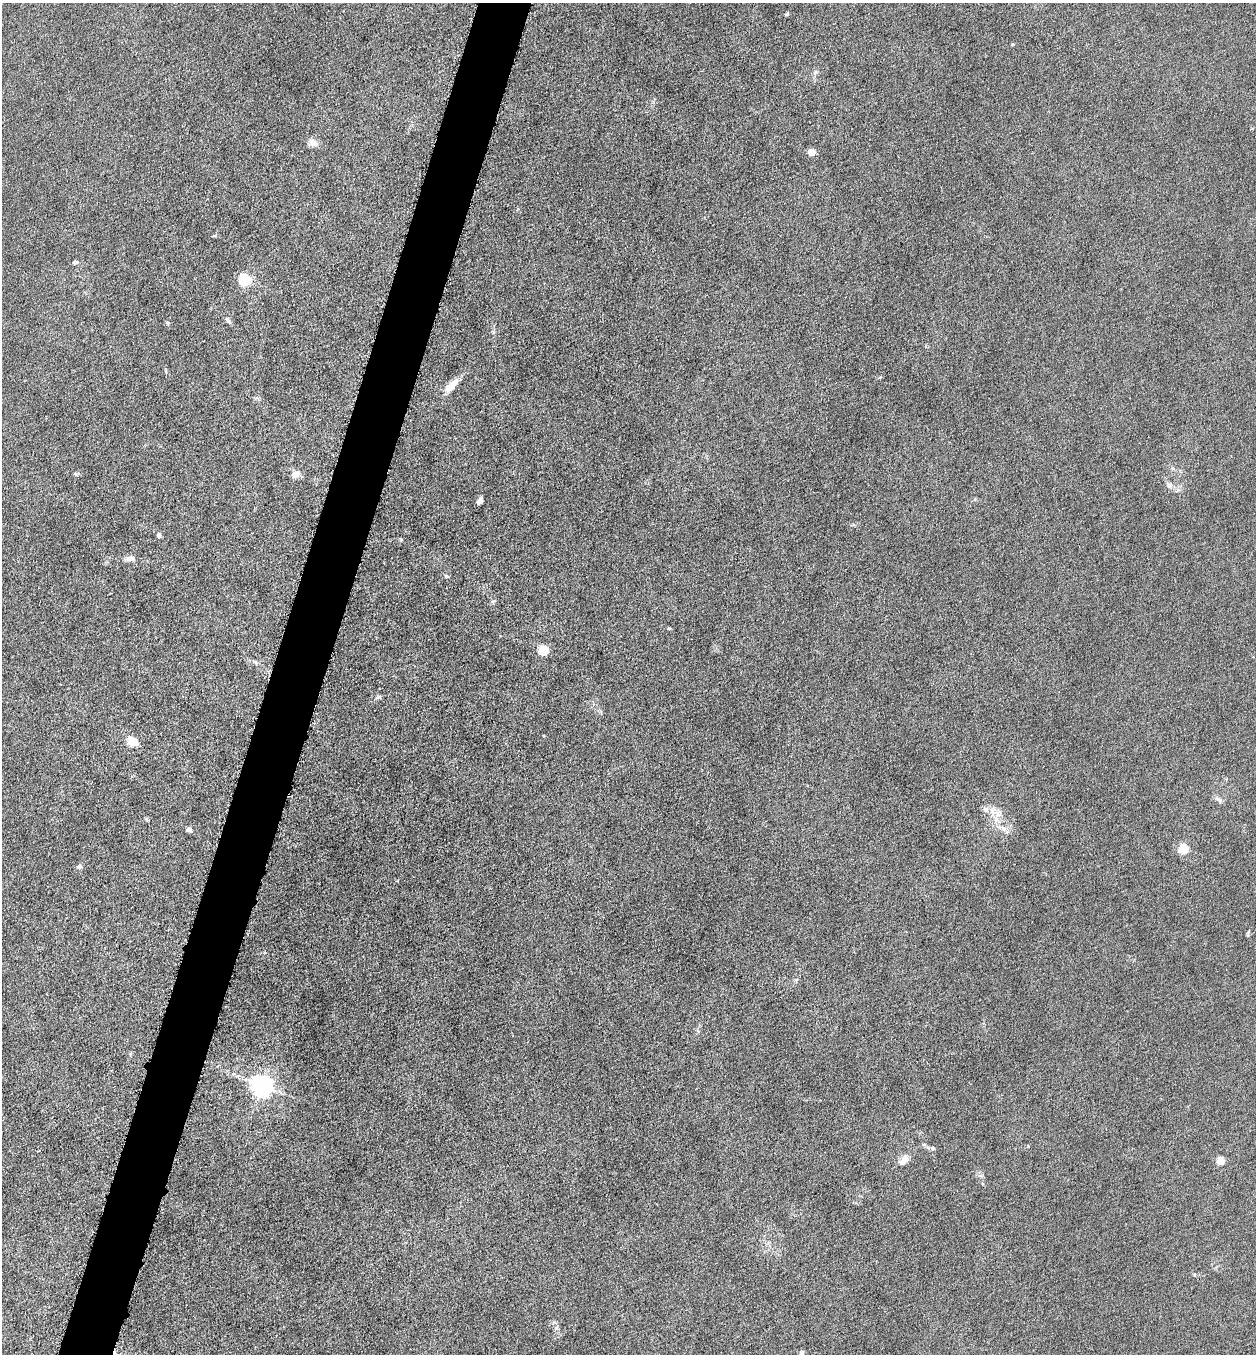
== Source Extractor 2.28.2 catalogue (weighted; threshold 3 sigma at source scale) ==
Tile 7 of 4 x 4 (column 3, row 2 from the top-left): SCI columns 2651-3904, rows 2707-4058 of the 5429 x 5413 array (HDU 1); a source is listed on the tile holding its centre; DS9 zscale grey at full resolution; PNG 1258 x 1356 px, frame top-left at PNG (2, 3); no overlay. Shown black and unused: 4% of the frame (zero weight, under 4 of 8 exposures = <1% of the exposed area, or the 3 px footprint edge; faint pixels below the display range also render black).
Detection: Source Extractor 2.28.2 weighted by HDU 2 'WHT'; one run over the whole footprint, this tile lists its part. Background 0.0481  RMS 0.0055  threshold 0.0225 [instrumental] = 3 sigma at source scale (4.09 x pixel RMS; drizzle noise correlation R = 1.36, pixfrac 0.8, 0.05/0.05 arcsec/px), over >= 5 px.
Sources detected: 37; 3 inside a brighter listed object's ellipse — not listed separately; the other 34 listed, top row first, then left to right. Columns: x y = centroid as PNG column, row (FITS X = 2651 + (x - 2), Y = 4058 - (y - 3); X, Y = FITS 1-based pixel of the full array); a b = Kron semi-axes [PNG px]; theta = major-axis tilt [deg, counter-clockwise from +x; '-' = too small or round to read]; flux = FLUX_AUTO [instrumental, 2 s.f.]
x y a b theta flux
787 14 5 4 - 0.77
1013 44 4 4 - 0.54
815 72 7 4 57 1
313 142 12 9 -28 3.4
812 152 5 4 - 8.8
75 262 7 5 16 1.2
244 279 5 5 - 67
228 320 10 5 -50 1.4
167 323 6 4 -46 0.84
451 386 21 8 46 6.2
295 474 10 8 30 3.9
1169 485 12 8 -29 2.8
480 501 7 4 63 2.2
159 535 6 5 - 1.3
401 539 5 4 - 0.57
131 558 11 7 6 2.5
446 576 6 4 -19 0.89
493 602 6 5 - 0.85
669 628 5 3 - 0.57
544 650 5 5 - 32
378 697 8 4 26 1
132 741 12 8 -38 8
1219 800 12 6 -35 1.7
992 811 13 8 -61 4.1
189 830 7 5 -6 1.5
1184 848 5 5 - 31
79 866 6 5 - 1.7
1248 934 8 3 78 0.65
262 1085 7 7 - 390
924 1144 6 4 18 0.67
933 1148 6 5 - 0.83
906 1159 14 10 -51 3
1221 1160 5 5 - 12
801 1353 8 6 84 1.5
Isophote crosses this tile's border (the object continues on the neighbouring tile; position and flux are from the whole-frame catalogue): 1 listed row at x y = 801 1353
Unlisted compact peaks at least as high as the median listed source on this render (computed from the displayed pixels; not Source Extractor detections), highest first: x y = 76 474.